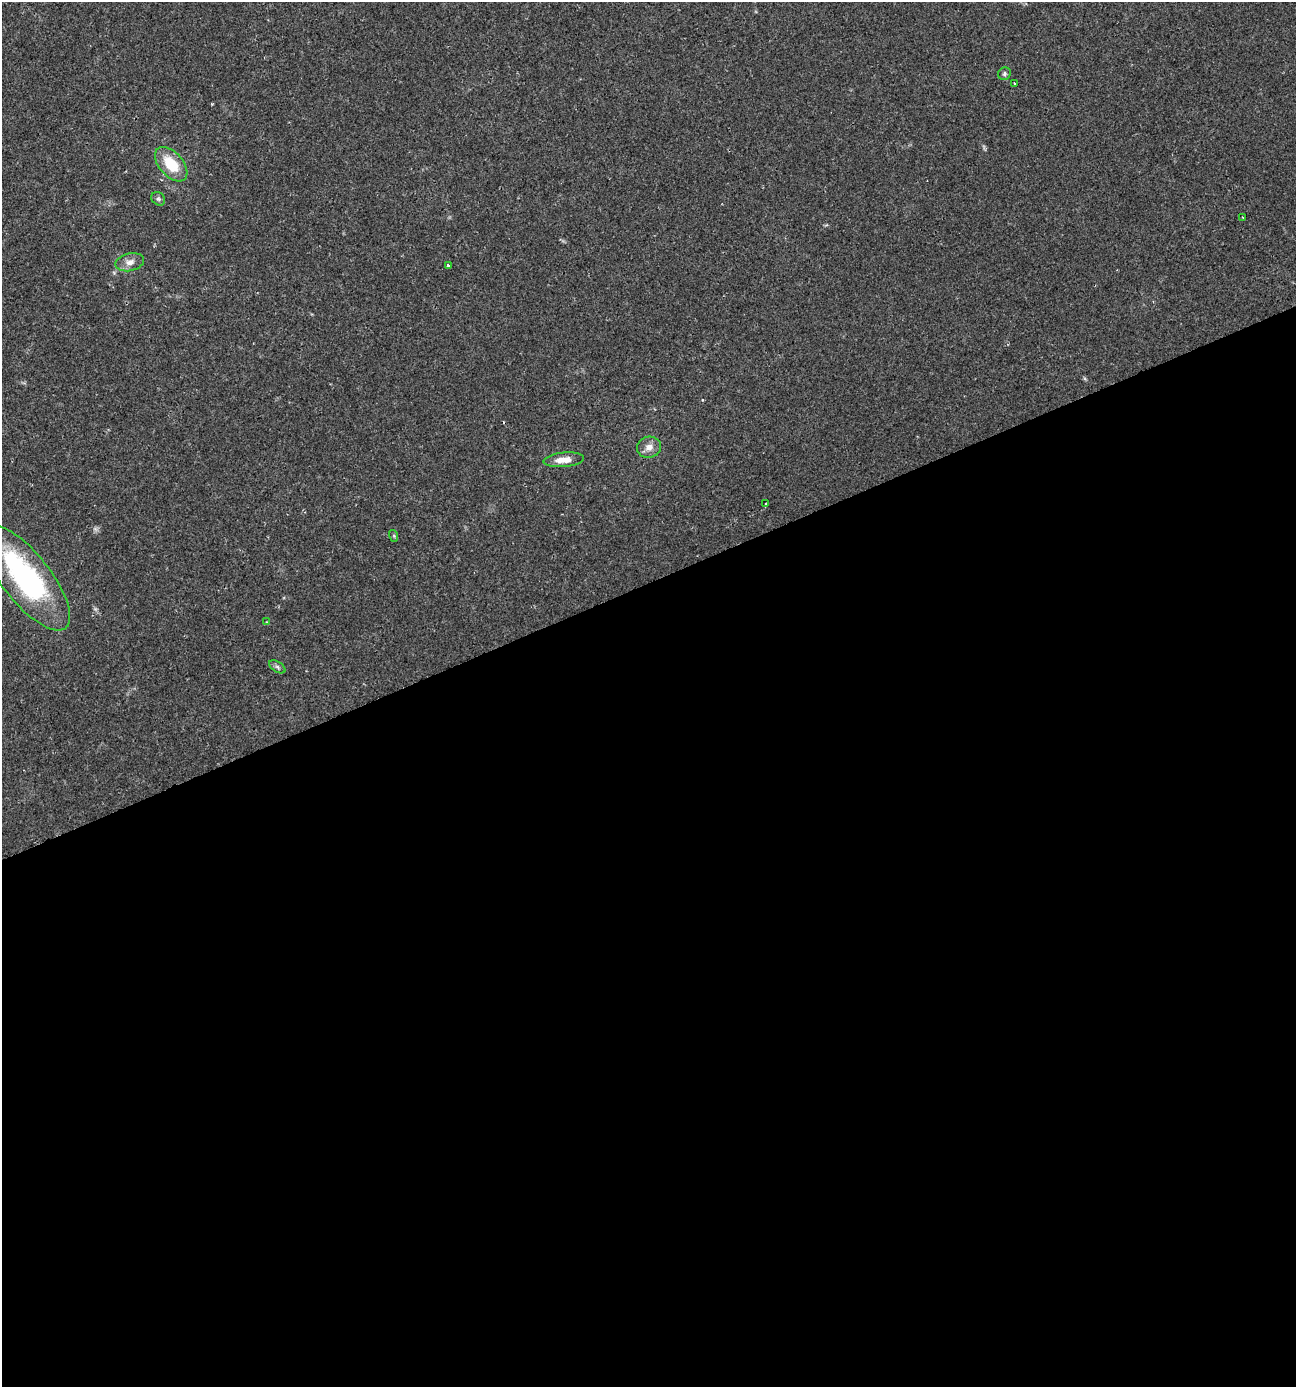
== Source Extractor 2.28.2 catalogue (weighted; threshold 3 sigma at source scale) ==
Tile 15 of 4 x 4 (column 3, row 4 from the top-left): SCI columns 2723-4016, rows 1-1385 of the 5390 x 5540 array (HDU 1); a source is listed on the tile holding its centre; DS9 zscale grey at full resolution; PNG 1298 x 1389 px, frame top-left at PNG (2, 2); each listed source drawn as its Kron ellipse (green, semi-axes under 4 px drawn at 4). Shown black and unused: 58% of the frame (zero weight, under 2 of 3 exposures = <1% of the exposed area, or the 3 px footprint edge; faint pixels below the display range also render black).
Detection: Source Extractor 2.28.2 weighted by HDU 2 'WHT'; one run over the whole footprint, this tile lists its part. Background 0.0336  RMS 0.0032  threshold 0.0146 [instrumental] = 3 sigma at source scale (4.5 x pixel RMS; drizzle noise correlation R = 1.50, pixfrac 1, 0.0396/0.0396 arcsec/px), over >= 5 px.
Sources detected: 14; all 14 listed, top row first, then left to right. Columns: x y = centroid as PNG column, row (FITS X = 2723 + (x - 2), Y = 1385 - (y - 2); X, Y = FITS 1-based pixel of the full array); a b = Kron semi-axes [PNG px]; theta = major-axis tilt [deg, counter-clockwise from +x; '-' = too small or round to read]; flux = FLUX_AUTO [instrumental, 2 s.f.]
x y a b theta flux
1004 74 7 6 - 0.64
1014 83 3 3 - 1.6
171 164 20 12 -49 10
158 199 7 6 - 0.76
1243 218 3 3 - 0.85
130 262 14 9 12 2.5
448 265 4 3 - 3.2
649 447 12 10 12 2.5
564 460 20 7 5 3.7
766 503 3 2 - 0.26
394 536 6 4 -72 0.39
26 578 64 24 -52 59
266 622 3 2 - 0.27
277 667 9 5 -33 0.77